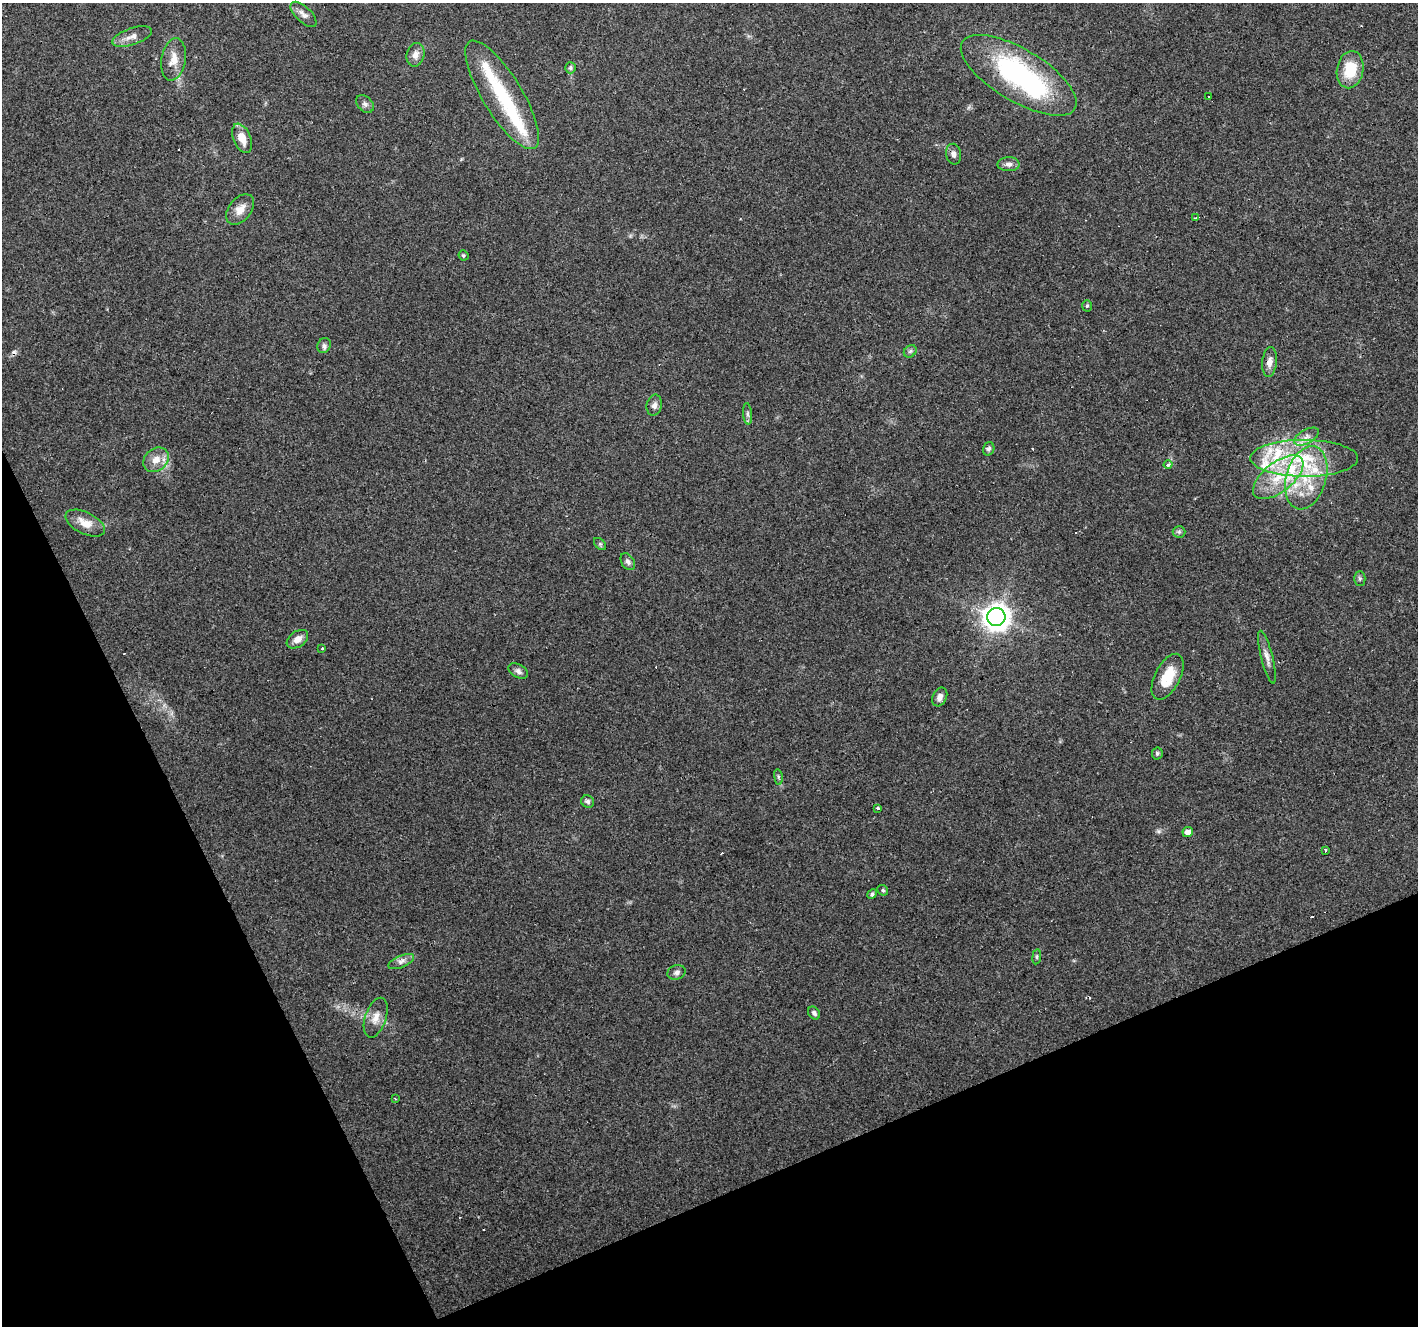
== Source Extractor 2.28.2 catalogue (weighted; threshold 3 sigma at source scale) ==
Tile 14 of 4 x 4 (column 2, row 4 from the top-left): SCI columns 1417-2832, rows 88-1411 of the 5664 x 5529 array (HDU 1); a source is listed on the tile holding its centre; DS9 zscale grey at full resolution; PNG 1420 x 1328 px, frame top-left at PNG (2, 3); each listed source drawn as its Kron ellipse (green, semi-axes under 4 px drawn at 4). Shown black and unused: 22% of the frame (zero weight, under 3 of 4 exposures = <1% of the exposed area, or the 3 px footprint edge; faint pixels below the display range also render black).
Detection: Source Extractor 2.28.2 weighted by HDU 2 'WHT'; one run over the whole footprint, this tile lists its part. Background 0.117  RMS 0.0059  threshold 0.0265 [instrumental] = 3 sigma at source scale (4.5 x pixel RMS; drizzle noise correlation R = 1.50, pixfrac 1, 0.0396/0.0396 arcsec/px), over >= 5 px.
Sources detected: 74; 2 inside a brighter object's white glare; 9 cosmic-ray / hot-pixel residue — neither listed nor drawn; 8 inside a brighter listed object's ellipse — not listed separately; the other 55 listed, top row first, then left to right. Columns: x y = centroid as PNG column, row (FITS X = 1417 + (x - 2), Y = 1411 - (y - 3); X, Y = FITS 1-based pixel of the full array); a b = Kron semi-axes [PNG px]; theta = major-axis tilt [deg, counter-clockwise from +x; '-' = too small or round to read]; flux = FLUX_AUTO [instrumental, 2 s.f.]
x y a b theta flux
303 14 16 7 -43 3.3
132 37 20 8 19 4.7
415 55 12 9 78 4.1
174 59 21 12 80 7.9
570 68 5 5 - 1.3
1350 70 19 13 79 19
1019 75 66 26 -31 110
502 95 62 20 -59 39
1209 97 3 3 - 1.6
365 104 10 7 -45 2.1
242 138 15 8 -67 8.1
954 154 10 7 -81 2.5
1009 164 11 7 0 2.6
240 209 17 11 51 6.5
1196 218 4 2 - 2.1
463 255 5 4 - 1
1087 306 5 5 - 1
324 345 8 6 62 1.7
910 351 7 5 44 1.3
1270 362 15 7 83 4
654 405 10 7 75 2.5
748 414 11 4 -85 1.5
1306 437 13 7 29 3.9
989 449 7 5 70 1.4
1304 458 54 18 0 42
156 460 14 11 39 6.8
1168 464 4 3 - 2
1278 477 30 14 38 22
1306 478 32 20 73 29
85 523 21 10 -26 8
1179 532 6 6 - 1.2
600 544 7 4 -45 1
628 562 9 6 -56 1.9
1360 579 7 5 -89 1.2
996 617 9 9 - 690
297 639 12 7 34 4.5
322 649 3 3 - 0.84
1267 657 27 6 -75 4.1
518 671 10 6 -30 2.3
1168 677 25 12 63 15
940 697 10 7 64 2.9
1157 753 6 5 - 1.1
778 777 8 4 -82 1
588 802 7 6 - 1.9
878 808 4 3 - 2.1
1188 832 5 5 - 3.5
1325 851 3 3 - 1.5
883 890 6 5 - 1
872 894 5 4 - 1.3
1037 957 7 4 82 0.91
401 962 14 6 23 2.8
677 972 9 7 20 2.2
814 1013 7 5 -52 1.6
376 1018 21 10 71 6.5
395 1099 4 3 - 0.51